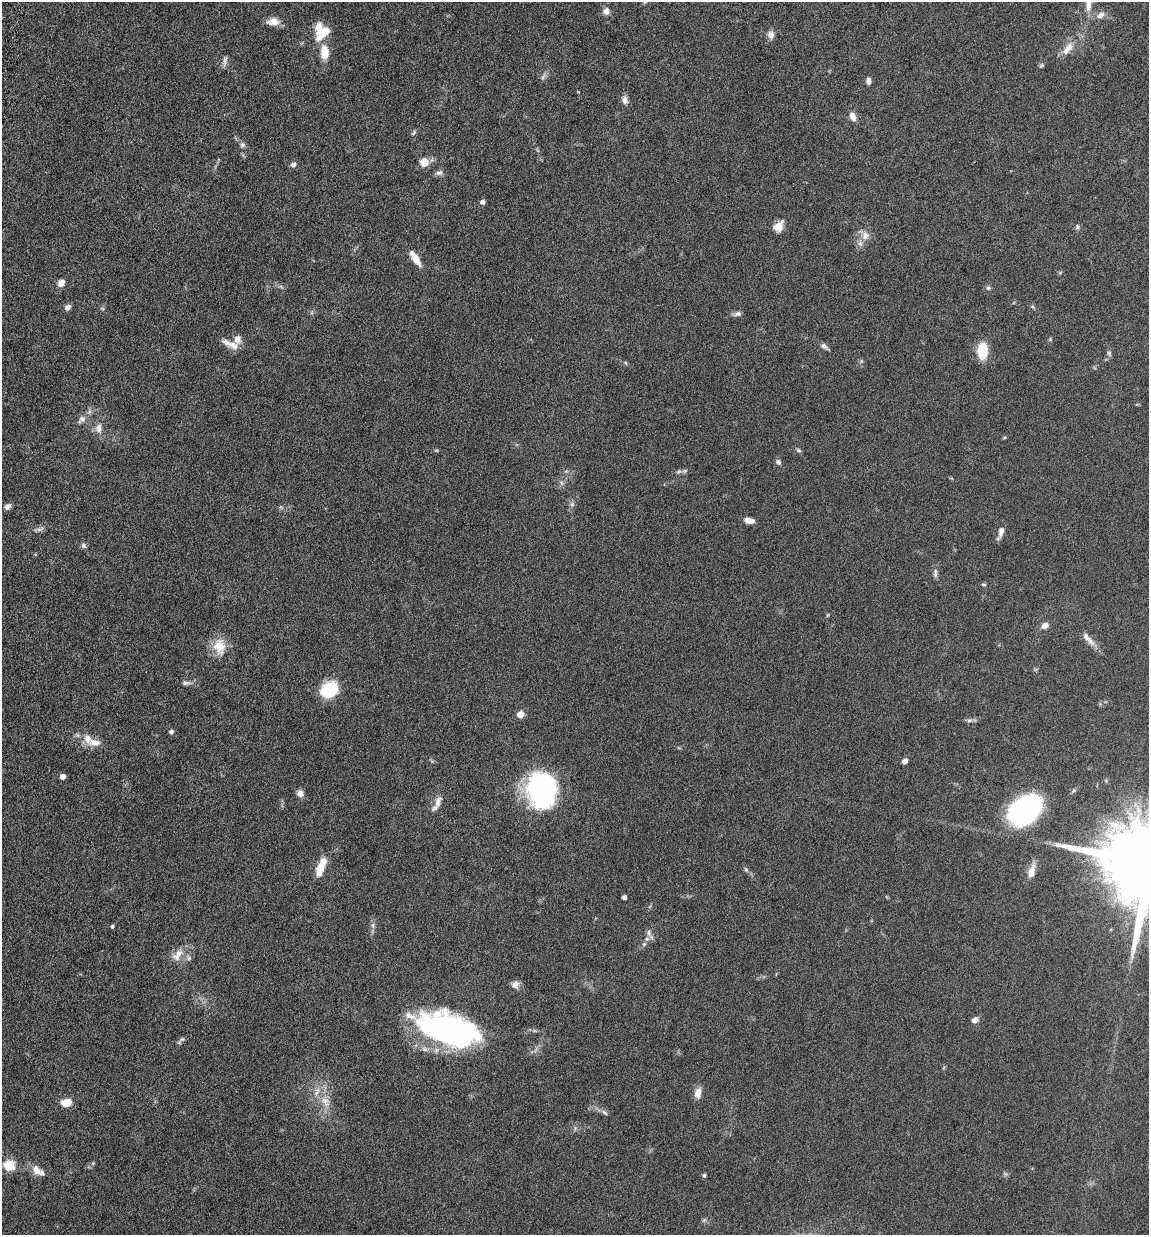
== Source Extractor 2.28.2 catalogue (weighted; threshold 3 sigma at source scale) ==
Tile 11 of 4 x 4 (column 3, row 3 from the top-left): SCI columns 2634-3780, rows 1329-2561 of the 5155 x 5142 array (HDU 1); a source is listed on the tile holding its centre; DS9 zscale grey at full resolution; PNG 1151 x 1237 px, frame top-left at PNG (2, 2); no overlay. Nothing masked; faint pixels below the display range render black.
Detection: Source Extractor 2.28.2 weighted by HDU 2 'WHT'; one run over the whole footprint, this tile lists its part. Background 0.0613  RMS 0.0029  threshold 0.0117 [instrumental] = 3 sigma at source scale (4.09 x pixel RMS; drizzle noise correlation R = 1.36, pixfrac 0.8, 0.05/0.05 arcsec/px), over >= 5 px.
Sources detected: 96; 4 too faint to see at this stretch — not listed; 5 inside a brighter listed object's ellipse — not listed separately; the other 87 listed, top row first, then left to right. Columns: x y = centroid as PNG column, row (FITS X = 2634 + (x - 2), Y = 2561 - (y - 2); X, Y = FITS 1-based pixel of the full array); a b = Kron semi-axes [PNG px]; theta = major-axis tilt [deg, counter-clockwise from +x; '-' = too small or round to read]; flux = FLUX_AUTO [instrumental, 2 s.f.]
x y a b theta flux
606 11 9 7 89 1.2
1101 15 10 7 37 1.5
273 22 16 9 3 2.3
324 32 21 12 39 5.6
771 35 10 8 -81 1.3
1067 49 22 9 50 2.9
325 53 14 8 -88 4.6
225 61 16 4 80 0.84
868 81 8 6 -90 0.96
625 100 12 7 -84 1.2
853 116 10 7 -66 1.8
414 133 8 4 57 0.42
242 145 7 6 - 0.62
424 162 8 7 - 3.4
293 164 7 6 - 0.76
439 173 10 6 19 0.84
482 202 5 4 - 0.96
778 226 15 9 52 2.4
1077 227 7 6 - 0.56
865 235 13 10 -84 2.2
415 258 19 6 -56 3.4
61 283 9 7 45 1.6
988 288 6 5 - 0.5
1032 306 6 4 -44 0.36
68 307 8 6 30 0.87
738 314 10 6 17 0.83
237 339 9 8 - 1.7
1050 339 5 4 - 0.27
230 344 26 7 -26 2.3
824 346 11 5 -34 0.9
982 351 14 9 -90 7.7
1109 353 8 6 -74 0.56
626 363 5 3 - 0.27
82 419 10 8 -13 1.2
99 428 14 9 -84 1.8
1004 438 6 3 20 0.27
799 450 7 5 -28 0.44
778 462 7 6 - 0.75
685 471 7 5 21 0.53
561 483 7 4 -89 0.57
572 504 7 6 - 0.67
8 506 8 6 43 1
749 520 10 5 -12 1.8
1001 531 15 6 78 1.6
83 545 8 6 -47 0.64
935 573 14 5 86 0.83
984 585 7 4 -6 0.39
828 615 5 3 - 0.27
1045 625 8 6 17 1.6
1088 639 24 7 -47 2.1
219 646 22 16 -84 4.7
186 683 11 5 4 0.79
329 689 19 14 35 11
520 714 5 5 - 3.9
969 720 8 6 20 0.66
171 732 5 5 - 0.75
95 742 19 9 -5 2.6
905 761 6 5 - 1.2
63 777 4 4 - 1.6
542 790 35 29 -87 38
1074 790 6 4 19 0.39
300 793 8 8 - 1.3
438 802 18 8 73 1.8
1025 810 29 20 37 61
321 867 21 8 68 4.9
746 869 6 4 -20 0.39
1032 871 17 8 75 2.6
624 897 4 4 - 0.66
373 925 8 6 78 0.81
112 926 4 3 - 0.35
649 933 11 6 -76 0.94
644 944 6 5 - 0.5
177 955 21 11 54 3
189 958 8 6 15 0.75
515 984 10 9 - 1.3
975 1020 7 6 - 1.3
449 1029 66 30 -18 63
182 1039 8 6 21 0.64
698 1093 12 7 82 2.2
325 1101 17 10 -56 3.2
66 1103 12 8 10 3.1
604 1112 10 4 -45 0.62
93 1163 6 4 46 0.34
9 1165 6 5 - 20
36 1170 14 10 -64 2.1
704 1175 4 4 - 0.45
704 1220 7 4 45 0.41